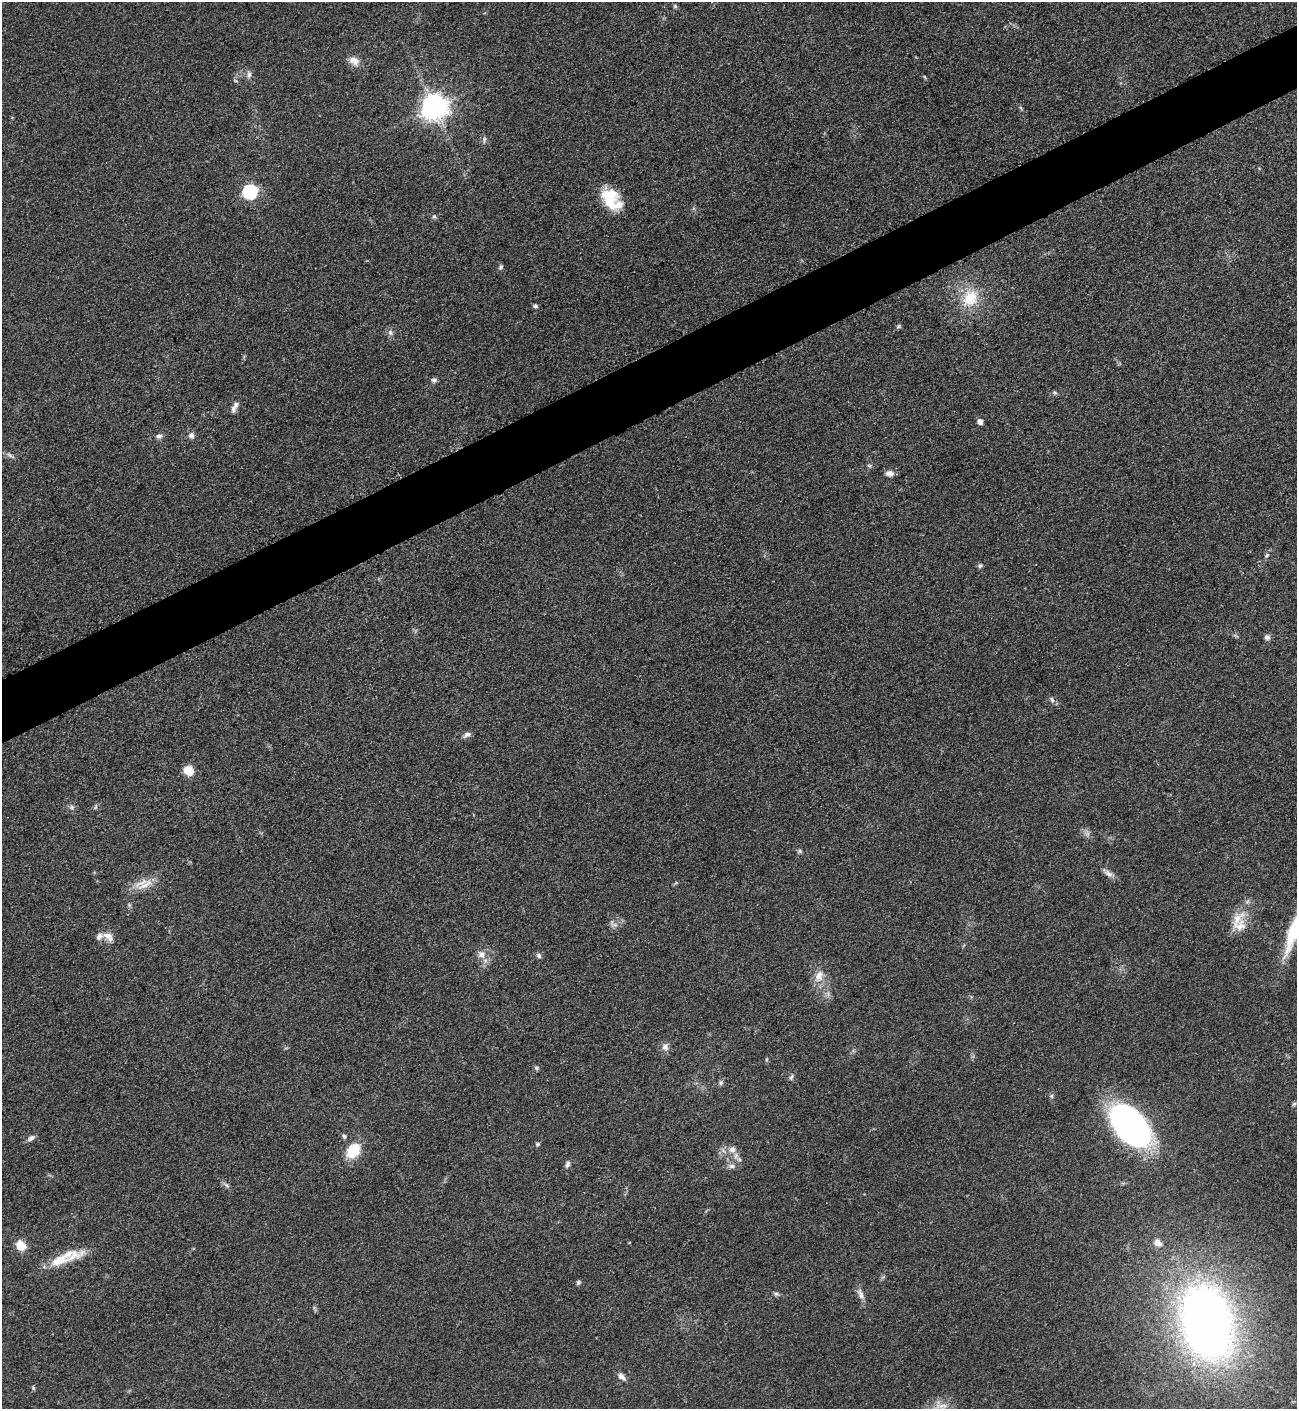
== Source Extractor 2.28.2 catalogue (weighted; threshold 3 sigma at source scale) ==
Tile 10 of 4 x 4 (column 2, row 3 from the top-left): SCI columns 1457-2751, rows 1415-2821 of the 5636 x 5647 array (HDU 1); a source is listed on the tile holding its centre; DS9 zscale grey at full resolution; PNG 1299 x 1411 px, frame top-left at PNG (2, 2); no overlay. Shown black and unused: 4% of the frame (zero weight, under 3 of 5 exposures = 1% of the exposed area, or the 3 px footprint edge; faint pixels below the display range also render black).
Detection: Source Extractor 2.28.2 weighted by HDU 2 'WHT'; one run over the whole footprint, this tile lists its part. Background 0.095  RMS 0.0068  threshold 0.0304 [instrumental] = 3 sigma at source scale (4.5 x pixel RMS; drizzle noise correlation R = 1.50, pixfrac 1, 0.05/0.05 arcsec/px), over >= 5 px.
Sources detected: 67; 1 too faint to see at this stretch — not listed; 3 inside a brighter listed object's ellipse — not listed separately; the other 63 listed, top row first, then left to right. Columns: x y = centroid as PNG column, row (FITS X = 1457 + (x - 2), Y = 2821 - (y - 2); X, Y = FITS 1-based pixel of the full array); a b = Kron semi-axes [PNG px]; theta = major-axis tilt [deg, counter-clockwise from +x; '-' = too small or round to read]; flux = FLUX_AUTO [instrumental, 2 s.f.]
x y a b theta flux
675 6 6 4 -47 1
354 61 15 10 -33 5.5
249 75 10 6 89 2.2
434 107 9 8 - 700
1021 108 6 4 -71 0.9
484 139 8 4 82 1.3
250 192 6 6 - 120
611 199 28 18 -52 23
434 217 6 5 - 1.2
501 267 7 5 55 1.3
970 298 26 21 59 22
535 306 6 5 - 1.4
898 326 7 5 31 1.1
390 332 8 6 -75 2.3
434 380 7 6 - 1.7
1055 393 7 3 -19 0.98
234 409 11 7 78 2.7
980 422 4 4 - 5.1
191 435 7 7 - 2.7
159 436 8 6 3 2.1
890 473 10 7 -1 3.7
1267 555 6 5 - 1.2
980 566 7 5 66 1.3
1267 637 8 6 -20 2.1
1052 699 8 5 -63 1.7
467 735 11 6 18 2.4
188 771 12 10 -30 8.2
72 807 6 5 - 1.4
800 851 7 5 -46 1.2
1108 873 14 7 -38 3.4
145 885 30 8 30 9.3
615 925 8 4 0 1.9
1239 926 21 15 -2 11
1293 931 58 12 71 35
108 936 16 9 -33 5.1
481 954 10 9 - 4.6
539 956 7 6 - 1.7
819 976 14 9 74 7.2
665 1047 10 9 - 3.6
536 1068 7 6 - 1.2
791 1077 8 5 68 1.5
721 1083 7 5 89 1.5
1051 1096 5 5 - 1.2
1294 1104 7 4 44 1
1130 1125 42 23 -51 240
344 1136 6 5 - 1.4
31 1138 9 6 34 2.5
538 1144 6 5 - 1.2
732 1150 10 8 12 4.3
353 1151 15 11 53 22
567 1164 10 6 67 2.1
732 1166 8 6 0 2.5
226 1185 9 4 -42 1.7
1158 1242 11 9 -48 4.9
21 1245 11 9 -52 9.4
66 1257 48 12 20 21
578 1282 6 5 - 1.3
776 1294 8 5 -6 1.5
861 1294 17 6 -71 3.9
1207 1323 47 30 -77 640
622 1377 11 6 -48 3.5
33 1388 5 5 - 0.94
941 1406 23 7 3 7.1
Isophote crosses this tile's border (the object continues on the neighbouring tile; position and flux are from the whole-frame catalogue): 1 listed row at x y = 1293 931